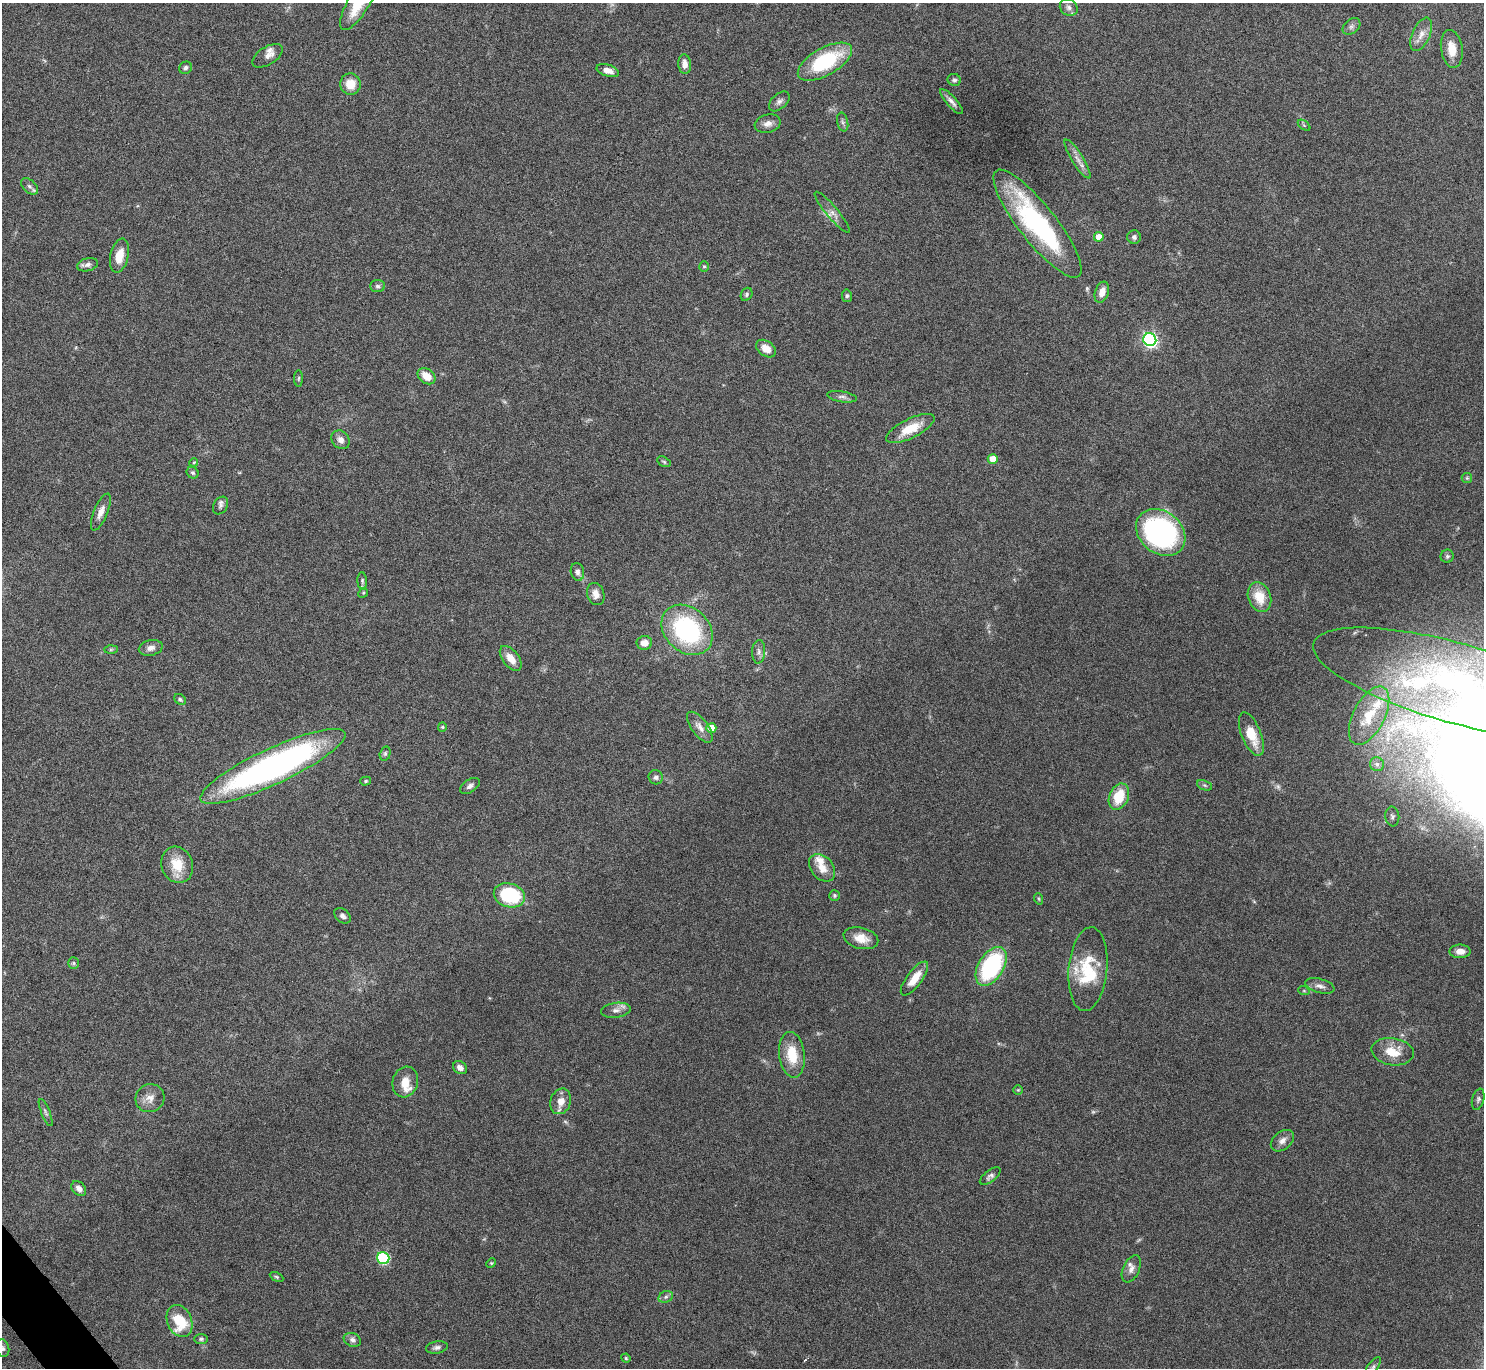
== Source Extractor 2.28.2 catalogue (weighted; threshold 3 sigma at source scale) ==
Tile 7 of 4 x 4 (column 3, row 2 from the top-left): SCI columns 2974-4455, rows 2913-4278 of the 5947 x 5942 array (HDU 1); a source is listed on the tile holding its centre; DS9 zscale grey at full resolution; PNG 1486 x 1370 px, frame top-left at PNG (2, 3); each listed source drawn as its Kron ellipse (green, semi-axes under 4 px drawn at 4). Shown black and unused: <1% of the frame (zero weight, under 4 of 8 exposures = <1% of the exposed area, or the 3 px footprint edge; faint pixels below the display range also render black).
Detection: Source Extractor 2.28.2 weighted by HDU 2 'WHT'; one run over the whole footprint, this tile lists its part. Background 0.0651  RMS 0.005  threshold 0.0203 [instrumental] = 3 sigma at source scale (4.09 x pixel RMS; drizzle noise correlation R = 1.36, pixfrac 0.8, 0.05/0.05 arcsec/px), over >= 5 px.
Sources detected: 125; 4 too faint to see at this stretch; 1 cosmic-ray / hot-pixel residue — neither listed nor drawn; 8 inside a brighter listed object's ellipse — not listed separately; the other 112 listed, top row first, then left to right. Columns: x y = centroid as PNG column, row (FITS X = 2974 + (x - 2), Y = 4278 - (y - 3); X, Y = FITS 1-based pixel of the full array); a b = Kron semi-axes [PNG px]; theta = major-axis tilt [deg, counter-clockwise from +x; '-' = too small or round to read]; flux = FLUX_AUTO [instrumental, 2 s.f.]
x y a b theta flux
359 3 31 10 59 16
1069 7 9 8 - 2
1351 26 10 7 39 1.5
1421 34 18 9 65 4
1452 49 19 10 -81 6.7
267 56 17 9 32 2.9
825 62 30 13 29 35
685 64 9 6 -84 3.2
185 68 6 6 - 1.3
608 71 11 6 -17 3.5
954 80 7 6 - 1.1
350 84 11 10 - 6.6
779 101 12 7 42 1.9
951 102 16 5 -48 2.1
843 122 9 5 -77 1.2
768 124 13 9 14 2.9
1304 125 7 4 -37 0.61
1078 159 22 5 -58 3.3
29 186 10 6 -45 1.6
832 212 26 6 -50 2.9
1037 224 67 18 -52 71
1099 237 5 4 - 6.2
1134 237 7 7 - 1.3
119 256 17 9 77 6.9
87 265 11 6 14 1.9
704 266 5 4 - 0.59
377 286 7 6 - 1.2
1102 292 11 7 71 4.3
747 294 7 5 58 0.91
847 296 6 5 - 0.83
1150 340 7 6 - 110
766 349 11 7 -35 5.4
426 376 10 7 -36 6.3
298 378 8 4 89 0.76
842 397 15 5 -10 1.7
910 428 26 9 26 11
341 440 10 8 -48 2.6
993 459 5 4 - 5.7
194 462 4 3 - 0.41
664 462 7 4 -30 0.72
193 473 6 5 - 0.84
1467 478 5 5 - 0.61
221 505 9 7 59 1.5
101 512 20 7 68 3.9
1161 532 27 21 -40 93
1447 556 7 6 - 0.99
577 572 9 6 -79 1.8
362 581 8 5 -86 0.89
363 593 5 4 - 0.54
596 594 11 8 -72 3.6
1259 597 15 11 -70 9.8
687 630 28 22 -43 62
644 643 8 7 - 3.8
151 648 12 7 14 2.7
111 650 7 4 1 0.73
759 652 12 6 87 2
511 658 14 8 -53 5.6
1456 683 147 40 -16 160
180 699 6 5 - 0.85
1369 716 32 16 63 15
442 727 5 4 - 0.51
700 727 18 8 -53 3.3
711 728 5 4 - 6.2
1251 734 23 9 -68 12
385 754 7 5 74 0.87
1377 764 7 7 - 1.3
273 766 79 18 25 180
656 777 7 7 - 1.6
366 781 5 4 - 0.65
1205 785 8 4 -20 0.91
470 786 11 6 34 1.8
1119 797 14 9 67 13
1392 816 10 7 -84 1.5
177 865 18 15 -69 11
822 868 15 11 -49 5.8
509 895 16 12 -15 33
835 895 5 5 - 0.76
1039 899 6 3 -71 0.54
343 916 9 6 -40 1.7
861 938 18 10 -14 6.1
1460 951 10 6 0 3.9
73 963 6 5 - 0.79
991 966 21 12 58 56
1088 969 42 19 84 19
914 978 20 7 53 7.4
1320 986 15 7 -15 2.4
1304 991 6 3 -19 0.55
616 1010 15 7 7 2.9
1393 1052 21 13 -8 9.2
792 1055 23 12 -83 13
460 1068 7 6 - 2
405 1082 15 12 75 6.2
1018 1090 5 5 - 0.58
150 1098 15 13 33 4.4
1478 1099 11 6 75 1.3
561 1101 13 10 73 5
46 1112 14 4 -68 1.4
1282 1141 13 9 39 2.8
990 1176 12 5 36 1.5
79 1188 8 6 -47 2
383 1258 6 6 - 49
491 1263 5 4 - 0.6
1131 1269 14 8 65 2.9
277 1277 7 4 -27 0.64
666 1297 7 5 22 1.2
179 1321 17 12 -67 16
201 1339 7 5 1 0.89
352 1340 9 6 -22 1.7
437 1347 11 6 11 1.6
2 1348 9 6 -70 1.4
626 1358 5 4 - 0.57
1373 1367 12 5 54 1.4
Isophote crosses this tile's border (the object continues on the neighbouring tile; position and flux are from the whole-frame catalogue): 3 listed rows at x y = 359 3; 2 1348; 1373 1367